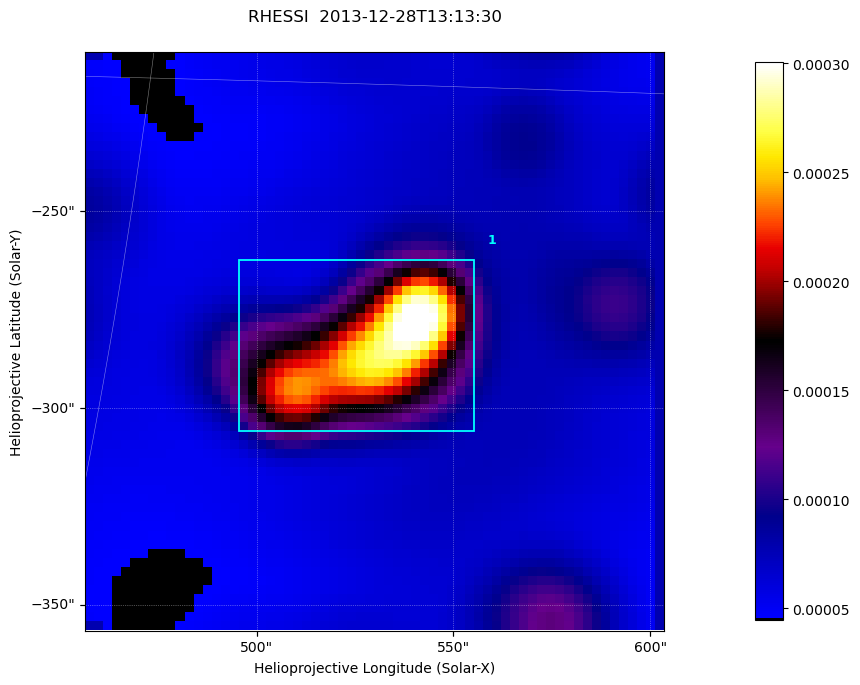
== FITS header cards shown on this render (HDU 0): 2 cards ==
TELESCOP= 'RHESSI  '           / Name of the Telescope or Mission
DATE_OBS= '2013-12-28T13:13:30.000' / nominal U.T. date when integration of this

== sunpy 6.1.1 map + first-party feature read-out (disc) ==
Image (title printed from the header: RHESSI  2013-12-28T13:13:30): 64 x 64 px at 2.3 arcsec/px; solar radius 975 arcsec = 424 px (partial field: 0.7% of the solar disc is inside the frame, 100% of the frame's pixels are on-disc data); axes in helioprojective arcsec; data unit not stated in the header (colour bar unlabelled)
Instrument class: DISC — disc imager (sunpy class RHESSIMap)
Bright regions (active regions / flare kernels): reference = the on-disc median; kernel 3 px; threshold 5 sigma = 8.17e-05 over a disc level ~6.67e-05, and >= 1.15x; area >= 9 px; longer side >= 3 px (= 6.9 arcsec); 1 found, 1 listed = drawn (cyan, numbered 1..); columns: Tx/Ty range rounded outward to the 5 arcsec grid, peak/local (2 s.f.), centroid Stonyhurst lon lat
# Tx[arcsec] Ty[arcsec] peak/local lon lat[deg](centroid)
1 495..555 -305..-260 4.7 +35 -19